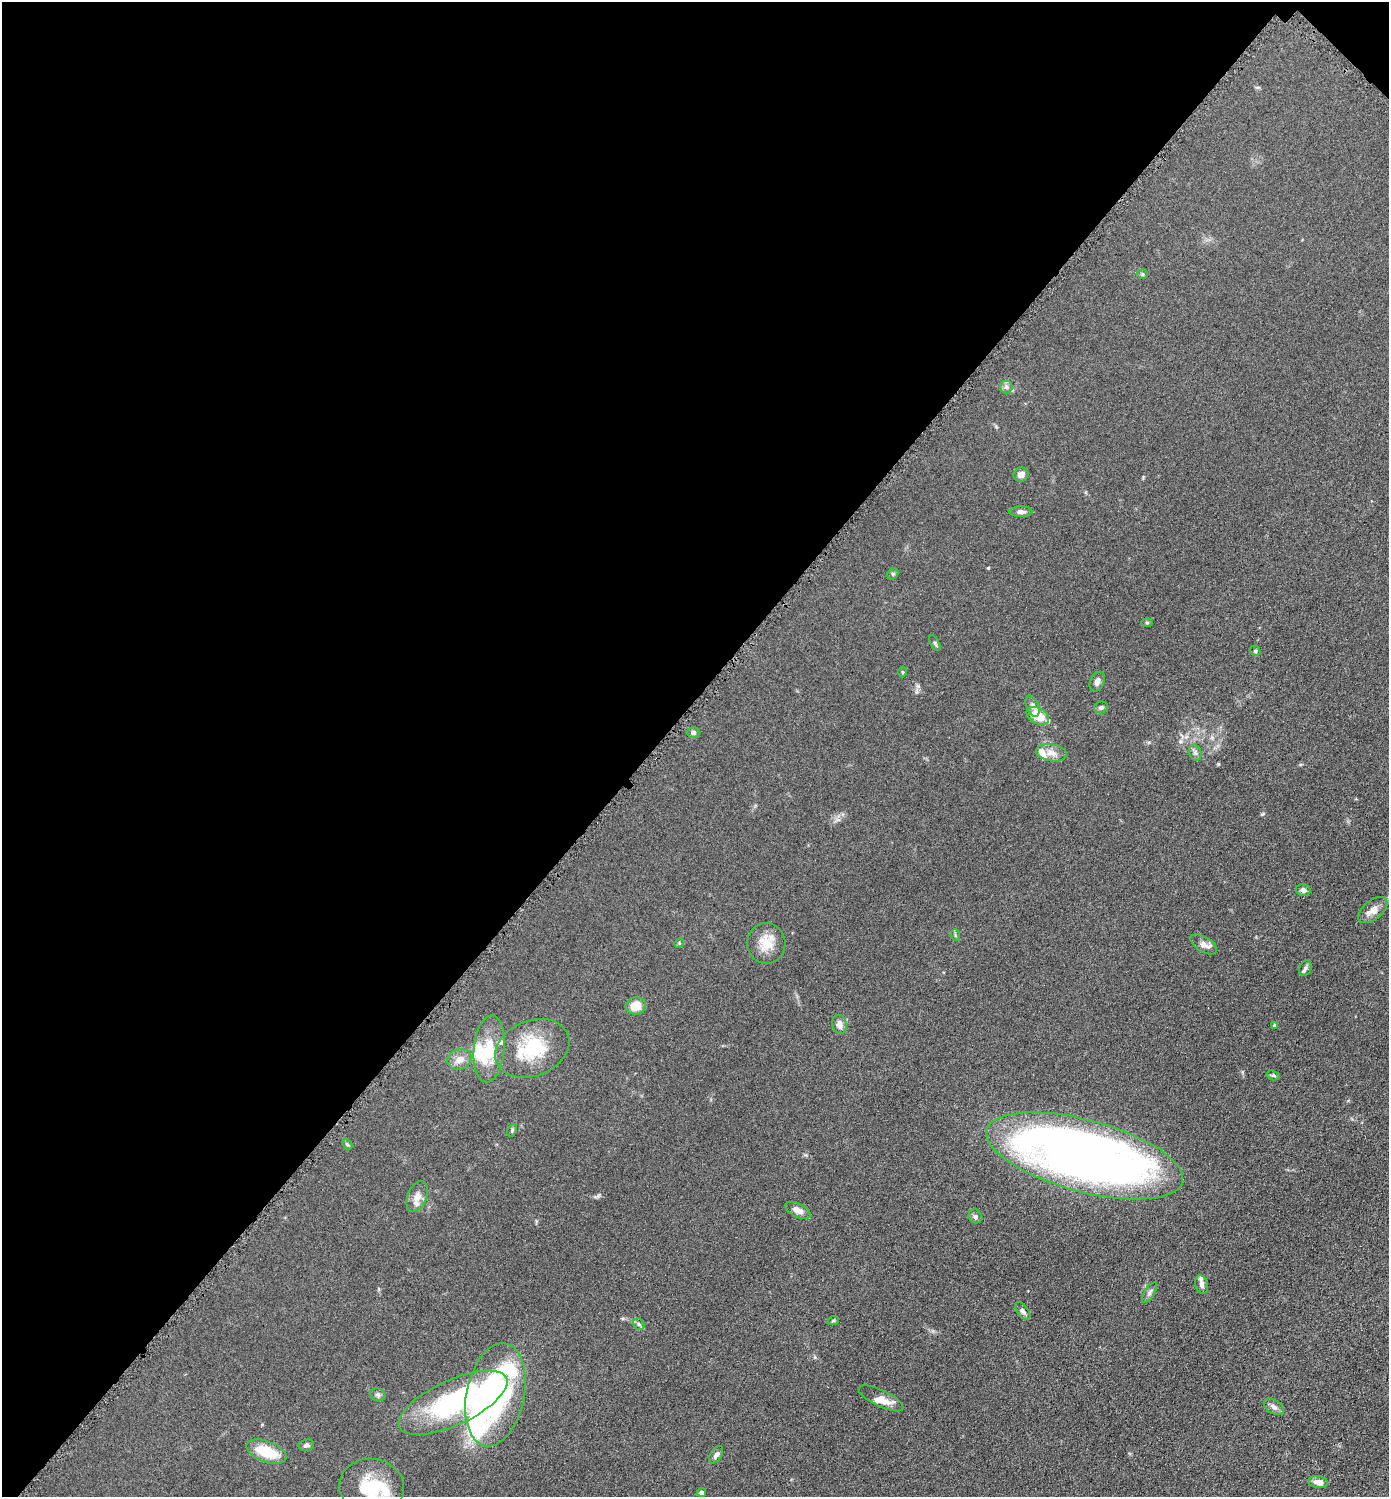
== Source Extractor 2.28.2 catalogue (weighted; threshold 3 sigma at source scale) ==
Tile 2 of 4 x 4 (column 2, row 1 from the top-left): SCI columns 1539-2925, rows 4491-5985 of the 5993 x 5990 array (HDU 1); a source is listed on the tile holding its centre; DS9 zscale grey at full resolution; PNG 1391 x 1499 px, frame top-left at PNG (2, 2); each listed source drawn as its Kron ellipse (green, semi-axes under 4 px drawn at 4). Shown black and unused: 47% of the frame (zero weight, under 4 of 8 exposures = <1% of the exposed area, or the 3 px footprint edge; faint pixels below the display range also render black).
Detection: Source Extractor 2.28.2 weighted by HDU 2 'WHT'; one run over the whole footprint, this tile lists its part. Background 0.0898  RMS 0.0077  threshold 0.0314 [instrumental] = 3 sigma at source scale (4.09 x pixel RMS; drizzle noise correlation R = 1.36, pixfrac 0.8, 0.05/0.05 arcsec/px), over >= 5 px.
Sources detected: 63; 3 inside a brighter object's white glare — neither listed nor drawn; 8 inside a brighter listed object's ellipse — not listed separately; the other 52 listed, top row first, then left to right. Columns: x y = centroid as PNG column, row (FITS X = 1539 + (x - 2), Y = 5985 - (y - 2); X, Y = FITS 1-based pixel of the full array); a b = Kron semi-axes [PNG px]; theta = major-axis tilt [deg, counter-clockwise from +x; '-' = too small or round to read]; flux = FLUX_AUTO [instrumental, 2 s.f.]
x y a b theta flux
1143 274 5 4 - 0.85
1006 387 6 6 - 1.8
1021 475 7 7 - 4.1
1021 512 11 5 1 2.9
893 574 6 5 - 1
1147 622 6 4 -1 0.8
935 643 9 3 -61 1
1255 651 5 4 - 0.89
902 672 5 3 - 0.67
1097 682 10 7 65 2.8
1033 706 11 6 -67 2.6
1101 707 7 6 - 1.8
1038 716 12 7 -29 16
693 732 6 5 - 2.2
1051 753 15 8 -9 5.4
1195 753 8 6 -70 2.1
1303 890 7 5 -12 2.4
1373 910 17 9 38 6
955 935 6 3 -73 0.79
679 943 5 4 - 0.67
766 943 20 19 - 13
1204 944 15 7 -31 4
1305 968 8 6 67 1.7
636 1006 10 8 17 9.6
840 1024 10 7 -77 4.5
1275 1025 3 3 - 1.5
532 1048 38 27 21 39
489 1049 33 15 85 20
459 1059 12 10 17 5.8
1273 1075 7 4 -18 1.1
512 1130 7 4 65 1.1
347 1144 6 4 -44 0.96
1085 1156 101 36 -15 630
417 1197 16 9 67 5.9
798 1210 13 7 -26 5.1
975 1216 7 6 - 1.7
1202 1285 10 6 -75 2.8
1150 1292 12 5 57 2
1023 1311 10 5 -53 1.9
833 1321 6 3 20 0.79
639 1324 6 5 - 1.3
378 1395 8 6 -22 1.7
495 1395 52 29 78 130
881 1398 24 8 -26 7.6
453 1403 59 22 25 100
1274 1407 11 7 -33 3.1
306 1445 8 6 11 1.9
266 1452 21 10 -21 21
716 1455 10 5 56 2.4
1318 1482 10 6 -6 4.7
372 1486 32 27 -8 38
702 1492 5 4 - 1.9
Isophote crosses this tile's border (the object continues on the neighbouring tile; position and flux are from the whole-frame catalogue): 1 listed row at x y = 372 1486
Unlisted compact peaks at least as high as the median listed source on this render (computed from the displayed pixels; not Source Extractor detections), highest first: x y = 1218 764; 988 568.